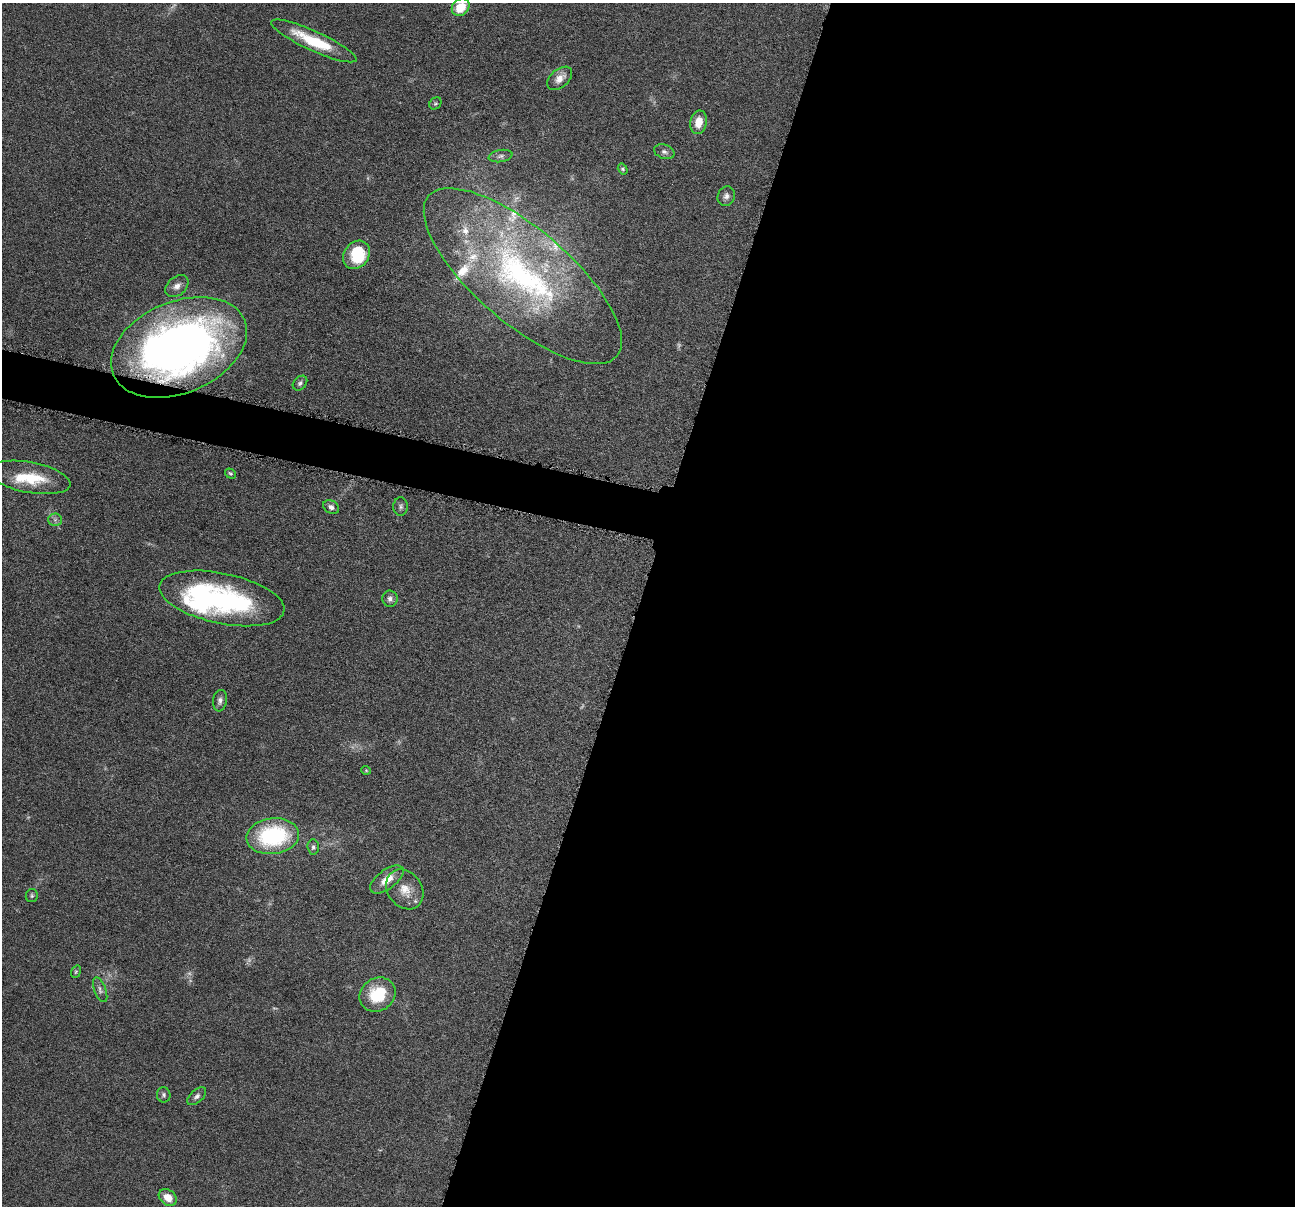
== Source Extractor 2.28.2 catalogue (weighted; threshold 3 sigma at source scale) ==
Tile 12 of 4 x 4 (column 4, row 3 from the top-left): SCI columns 3884-5176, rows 1459-2662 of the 5183 x 5199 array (HDU 1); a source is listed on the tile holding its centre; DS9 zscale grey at full resolution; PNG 1297 x 1208 px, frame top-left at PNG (2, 3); each listed source drawn as its Kron ellipse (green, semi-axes under 4 px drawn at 4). Shown black and unused: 53% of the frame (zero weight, under 4 of 8 exposures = <1% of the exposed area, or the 3 px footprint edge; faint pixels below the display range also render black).
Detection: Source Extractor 2.28.2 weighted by HDU 2 'WHT'; one run over the whole footprint, this tile lists its part. Background 0.0372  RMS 0.0038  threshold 0.0156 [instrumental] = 3 sigma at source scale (4.09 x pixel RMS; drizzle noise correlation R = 1.36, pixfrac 0.8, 0.05/0.05 arcsec/px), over >= 5 px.
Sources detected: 48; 6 too faint to see at this stretch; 2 inside a brighter object's white glare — neither listed nor drawn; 6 inside a brighter listed object's ellipse — not listed separately; the other 34 listed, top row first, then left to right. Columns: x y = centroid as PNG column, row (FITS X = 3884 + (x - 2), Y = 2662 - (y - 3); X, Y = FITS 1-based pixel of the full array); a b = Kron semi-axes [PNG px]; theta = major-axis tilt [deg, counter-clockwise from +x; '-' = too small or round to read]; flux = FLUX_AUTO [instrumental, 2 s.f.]
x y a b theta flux
461 7 9 8 - 7.9
314 41 46 10 -24 16
560 78 14 9 41 3.2
435 103 6 5 - 0.6
699 122 12 8 79 5.1
664 152 10 7 -17 1.2
501 156 12 6 10 1.2
623 169 5 4 - 0.54
726 196 10 8 69 1.6
356 255 15 12 51 15
523 276 124 47 -40 110
177 286 13 9 42 2.3
179 347 71 46 23 230
300 383 8 6 46 0.92
230 474 6 4 -36 0.6
30 477 41 15 -10 14
401 506 9 7 90 1.1
331 507 8 6 -31 1.4
55 520 6 6 - 1
222 598 63 25 -12 67
390 599 8 7 - 1.4
220 701 11 7 82 1.5
366 770 5 4 - 0.34
273 836 26 18 7 36
313 847 7 6 - 0.85
387 880 19 9 37 5.1
405 889 21 17 -54 6.3
32 896 7 6 - 0.63
76 972 6 4 68 0.48
100 990 13 6 -68 1.3
378 995 19 16 33 14
164 1095 8 6 -79 0.85
197 1096 11 6 42 1.3
168 1197 10 7 -38 4.5
Overlapping masked pixels (flux is a lower limit): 1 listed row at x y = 179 347
Isophote crosses this tile's border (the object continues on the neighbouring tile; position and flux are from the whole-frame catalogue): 1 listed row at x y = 461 7